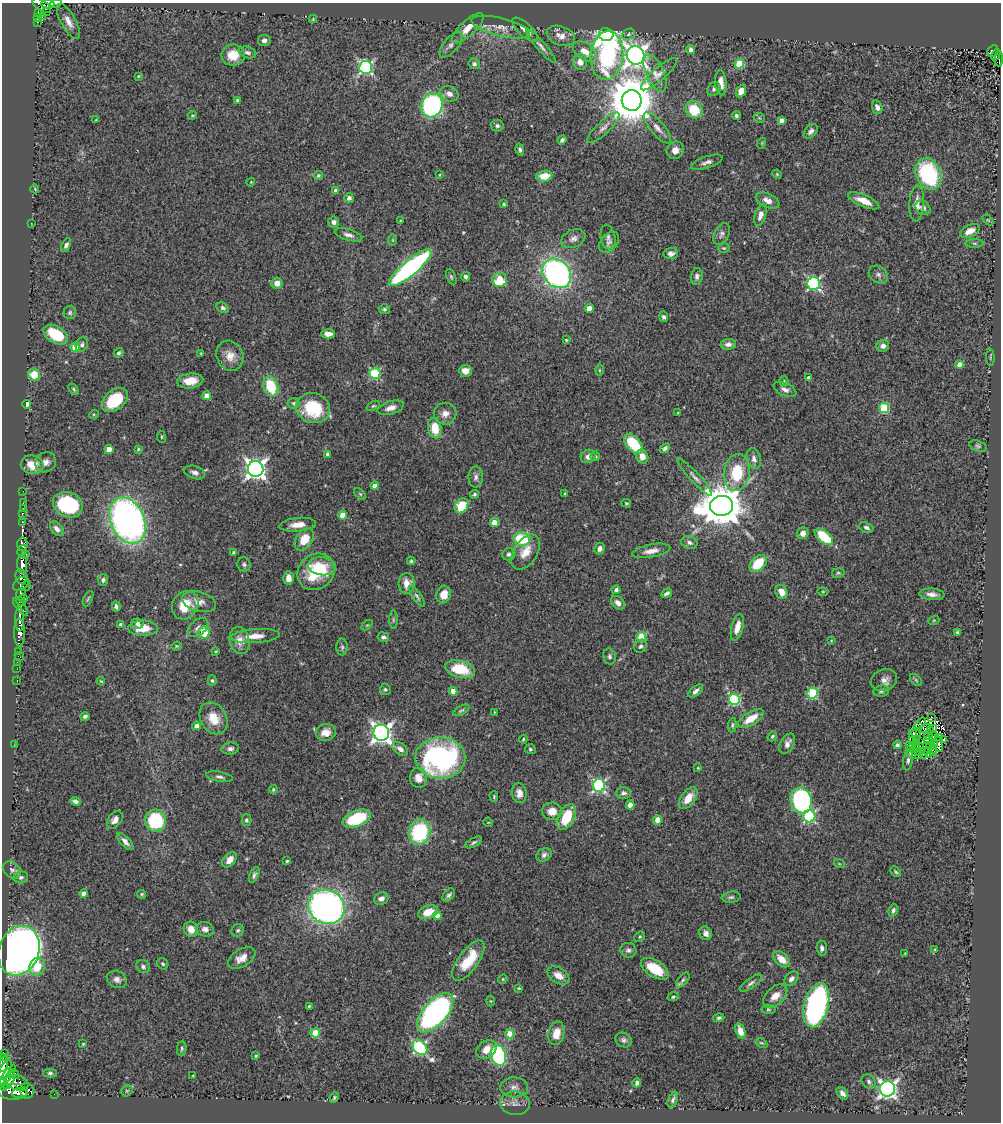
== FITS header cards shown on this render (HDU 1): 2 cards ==
NAXIS1  =                  999
NAXIS2  =                 1120

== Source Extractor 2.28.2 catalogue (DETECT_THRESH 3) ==
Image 999 x 1120 px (HDU 1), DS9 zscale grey, 1 PNG px = 1 image px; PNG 1003 x 1124 px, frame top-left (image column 1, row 1120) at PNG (2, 3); each listed source drawn as its Kron ellipse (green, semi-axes under 4 px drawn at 4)
Background 0.895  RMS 0.033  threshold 0.0988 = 3 sigma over >= 5 px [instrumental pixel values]
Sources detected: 418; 8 with non-positive FLUX_AUTO (blend fragments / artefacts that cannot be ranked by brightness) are neither listed nor drawn; the other 410 listed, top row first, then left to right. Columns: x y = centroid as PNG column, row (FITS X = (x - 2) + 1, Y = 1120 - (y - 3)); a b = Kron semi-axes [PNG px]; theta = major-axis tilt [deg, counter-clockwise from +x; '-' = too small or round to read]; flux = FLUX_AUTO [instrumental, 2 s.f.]
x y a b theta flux
56 3 6 2 16 22
47 4 7 4 0 190
42 6 10 5 -33 450
39 12 3 3 - 110
46 12 3 2 - 63
42 17 2 2 - 22
37 18 4 3 - 120
313 19 4 4 - 1.9
37 22 3 2 - 3
68 22 19 7 -61 19
501 27 30 9 -14 27
468 28 20 7 43 27
525 30 16 6 -43 21
628 34 7 5 26 4.9
606 35 7 6 - 1500
561 36 14 9 -20 21
264 40 6 5 - 7.8
451 45 16 7 49 11
541 46 22 5 -49 12
691 50 4 3 - 8.6
585 51 13 8 -34 27
993 51 6 5 - 170
247 52 9 5 -15 7
233 55 12 10 7 39
607 55 24 16 85 300
636 55 9 9 - 1700
996 55 6 3 64 120
999 59 7 4 88 130
580 62 8 7 - 19
474 64 6 5 - 6.2
739 64 5 5 - 93
366 67 6 6 - 430
655 73 20 8 -66 21
659 74 23 6 41 18
138 76 3 2 - 1.8
721 83 12 5 -84 18
714 89 7 6 - 6
741 91 6 5 - 20
449 94 9 7 -24 13
237 100 4 4 - 2.8
632 100 10 10 - 11000
432 105 12 10 69 350
877 107 7 5 -70 11
694 110 9 8 - 76
192 115 5 3 - 2.3
736 116 4 4 - 4.6
759 118 5 5 - 2.8
96 120 3 2 - 1.7
781 120 4 4 - 13
497 126 6 6 - 6.2
603 128 21 6 43 14
657 128 19 7 -49 16
811 131 8 5 48 7.7
562 140 4 3 - 5.1
762 143 5 3 - 2
520 150 6 4 -76 5.3
675 150 9 8 - 17
707 162 16 5 18 11
777 174 5 4 - 2.4
928 174 16 12 -65 210
318 175 4 4 - 3.4
439 175 4 2 - 1.6
544 176 8 5 7 33
251 182 4 3 - 2
35 189 4 3 - 2.2
336 191 4 4 - 18
349 198 4 4 - 11
768 200 12 6 -25 16
864 201 17 6 -23 25
917 203 18 7 86 20
504 204 3 3 - 3.6
923 208 8 6 -44 7.8
760 215 11 5 72 15
400 220 3 2 - 1.6
988 220 6 4 -44 2.4
334 222 5 5 - 8.8
31 223 2 2 - 1.6
970 231 10 6 24 22
722 234 12 7 60 8.2
348 235 14 5 -17 12
608 237 12 7 -78 8.3
573 239 12 8 25 12
393 240 6 4 89 2.5
609 242 12 8 46 10
975 243 9 4 -1 4.2
66 245 7 4 63 6.3
724 248 5 4 - 3
671 254 7 5 6 8.1
410 268 27 7 40 570
557 273 16 13 -49 600
878 275 10 8 -37 9
697 276 8 6 84 7.7
451 277 8 4 -65 4
466 277 5 4 - 5.9
500 280 7 7 - 72
277 283 5 5 - 18
814 283 6 6 - 370
223 308 6 5 - 5.9
589 308 4 4 - 28
384 309 5 5 - 4.8
70 313 6 6 - 5
663 317 5 4 - 5.4
328 334 7 4 -1 14
56 335 13 8 -30 94
566 340 3 3 - 2.2
82 344 7 6 - 6.3
728 344 7 5 5 9.8
883 346 6 6 - 9.6
75 347 4 4 - 43
119 353 5 4 - 4.4
201 353 4 3 - 1.8
230 356 15 13 -66 28
990 357 8 3 -86 2.7
960 365 4 4 - 24
599 370 5 3 - 2.3
465 371 6 6 - 22
375 373 5 5 - 180
34 375 6 6 - 40
809 378 4 4 - 15
190 381 13 7 6 33
784 381 5 4 - 2.6
271 386 10 7 -71 85
74 389 6 4 -53 3.4
785 390 12 6 -25 11
207 396 4 4 - 26
115 400 15 10 41 96
294 403 6 5 - 4
27 404 4 4 - 52
373 406 7 4 23 3.2
313 408 17 15 -16 100
391 408 13 6 17 15
884 408 5 5 - 140
678 413 3 3 - 1.8
94 414 5 3 - 2.1
445 414 11 11 - 17
435 428 10 7 -81 45
161 437 6 3 -83 2.3
633 444 12 7 -50 100
978 446 9 5 -16 4.8
665 448 6 4 42 6.8
109 449 4 4 - 41
138 449 3 3 - 2.7
328 454 4 4 - 6
588 456 7 6 - 11
595 456 5 4 - 5.3
642 456 7 6 - 19
754 459 10 7 -74 11
46 462 11 10 - 13
32 465 11 9 -10 31
256 469 8 8 - 1300
195 472 11 6 -17 10
737 473 19 13 83 95
476 477 10 7 88 8.9
695 477 25 5 -47 13
375 486 4 4 - 16
23 491 2 2 - 8.8
565 493 4 3 - 2.5
360 494 7 4 -44 3.6
474 494 4 4 - 4.8
23 503 3 2 - 5.2
626 503 5 3 - 2.5
68 505 15 12 -24 190
461 506 8 6 56 70
722 506 11 10 - 8400
23 509 3 2 - 25
22 513 3 3 - 40
343 515 4 4 - 37
127 520 24 16 -66 1100
23 522 3 3 - 100
494 522 4 4 - 35
298 525 18 7 5 23
866 527 7 5 -20 5.6
57 529 8 5 -52 9.8
803 533 6 5 - 16
824 537 11 6 -37 96
304 539 12 8 54 42
522 539 8 7 - 120
689 543 8 6 -16 7.2
22 544 6 5 - 280
599 549 6 5 - 7.7
22 551 6 3 60 390
651 551 19 6 10 21
526 552 19 11 58 33
233 553 4 3 - 5.4
26 554 2 2 - 130
509 554 6 6 - 6.2
411 561 4 3 - 3.1
22 564 9 5 -85 1400
244 564 7 6 - 5.2
758 564 10 6 45 72
322 566 14 9 -7 33
316 572 20 17 42 120
838 573 6 5 - 3.5
21 576 7 5 -83 550
288 578 7 5 -85 14
103 580 5 5 - 6.1
407 583 10 8 87 24
21 584 9 6 38 270
27 586 5 3 - 130
616 590 4 4 - 6.5
823 591 5 3 - 2.1
781 592 7 6 - 20
667 593 6 3 30 6.1
21 594 6 4 67 410
444 594 9 7 76 26
932 594 13 5 -4 12
417 596 12 4 -54 5.6
24 598 3 3 - 190
88 599 8 3 63 3
21 601 5 3 - 420
199 602 17 10 -14 19
618 603 8 5 -44 13
185 605 15 12 56 52
20 607 10 4 -51 390
116 607 5 3 - 5.1
20 619 12 4 -89 1200
393 620 9 4 90 4.5
934 620 5 3 - 2.1
121 624 4 4 - 4.5
137 624 6 5 - 6.2
367 625 6 4 43 2.7
737 627 14 6 76 20
143 628 15 7 -1 43
198 628 12 7 40 9.8
19 632 14 5 -89 1500
204 632 6 5 - 60
957 632 4 3 - 3
255 636 24 7 4 27
383 637 5 4 - 6.5
641 637 5 4 - 90
240 640 13 10 -77 22
831 641 4 2 - 1.6
176 646 5 4 - 2.4
640 646 7 5 55 5.4
342 647 8 5 -89 5.3
216 651 3 2 - 2
18 652 3 2 - 38
609 656 8 6 -80 5.9
19 657 4 2 - 23
17 662 2 2 - 4.6
17 669 2 2 - 12
460 669 15 8 -14 85
17 680 3 2 - 33
212 680 5 4 - 3.9
884 680 13 10 22 15
916 680 7 4 -46 3.4
101 681 4 3 - 2
385 689 5 5 - 4.2
453 691 4 4 - 26
696 691 9 4 40 8.6
881 691 8 5 10 5
812 693 5 5 - 190
734 699 5 5 - 230
461 710 9 4 29 4.1
494 712 4 2 - 1.5
85 716 4 4 - 5.7
931 717 3 2 - 8.5
214 718 17 13 -58 42
751 719 14 6 31 40
920 723 7 3 50 3.2
732 725 7 4 85 4
196 726 4 4 - 13
918 727 3 2 - 2
925 728 5 4 - 4.1
933 728 3 2 - 1.2
930 730 3 2 - 2.4
326 732 10 8 13 21
381 733 8 8 - 1300
913 734 3 2 - 1.1
916 734 6 2 -75 3.1
928 735 5 2 - 4.5
772 736 5 4 - 3.3
933 736 4 2 - 2.6
940 738 3 2 - 5.9
523 739 4 3 - 2.4
916 739 3 2 - 0.95
912 740 4 2 - 1.1
943 740 4 2 - 1.3
928 741 5 3 - 6.6
787 744 11 7 62 13
916 744 2 2 - 2.1
935 744 3 2 - 1.1
939 744 8 3 -75 0.16
14 745 2 2 - 10
897 745 4 4 - 5.5
909 745 3 3 - 6.7
929 745 4 2 - 0.17
920 746 3 2 - 0.61
230 749 9 6 6 7.9
400 749 9 5 -37 11
530 749 5 5 - 3.7
915 749 3 2 - 1.7
933 749 5 2 - 3.1
919 751 2 2 - 1.6
911 753 7 3 -57 5.9
928 753 5 2 - 1.4
934 753 4 2 - 4.2
924 754 3 2 - 1.3
919 755 3 2 - 1.8
440 758 25 20 -2 520
908 760 10 5 82 6.7
698 768 3 3 - 1.9
220 777 13 5 -10 7.4
419 778 10 8 -83 21
599 785 6 6 - 370
273 789 4 3 - 3
519 793 10 7 -80 16
623 793 7 6 - 7.1
494 797 5 4 - 2.6
688 798 12 7 53 34
75 801 5 4 - 6.4
801 801 13 10 -77 390
630 805 4 4 - 22
552 811 10 8 2 23
809 816 6 6 - 270
566 817 14 8 65 77
357 819 15 8 22 130
115 820 10 6 51 15
246 820 5 5 - 4.4
658 820 4 4 - 33
156 821 11 10 - 160
488 822 5 3 - 1.9
420 832 13 10 75 200
125 841 11 5 -46 11
474 842 9 4 30 4.7
544 855 8 6 32 7.5
230 860 8 6 50 18
287 861 3 3 - 3.2
839 863 5 3 - 2
12 870 10 7 -37 7.4
896 872 6 3 -48 3
254 875 8 4 66 5.7
21 877 7 6 - 5.8
84 894 4 4 - 18
142 894 4 3 - 2.4
449 895 7 5 47 5.6
731 897 9 5 8 6
381 899 7 6 - 11
326 907 19 16 -29 1100
893 910 6 4 70 5.9
428 912 10 6 18 37
437 916 4 4 - 19
191 929 8 7 - 22
205 929 8 7 - 10
238 930 7 6 - 4.4
706 933 7 6 - 9.3
640 937 6 5 - 3.5
822 948 7 5 -86 7
935 949 3 2 - 2.1
628 950 8 7 - 8.2
19 951 25 20 70 1300
905 953 3 2 - 1.5
242 958 15 8 31 22
781 959 10 6 -41 24
468 961 24 10 54 71
163 964 6 5 - 4
143 966 7 6 - 6.8
37 967 9 7 65 43
655 969 15 8 -32 63
558 975 12 7 -33 21
117 979 10 8 -26 11
503 979 5 4 - 2.7
791 979 8 5 46 7.5
683 980 9 4 52 5.1
751 983 13 5 35 7.2
519 988 3 3 - 2.1
775 996 14 8 43 24
673 997 6 4 18 3.1
491 1001 5 3 - 2.2
816 1005 22 12 75 560
309 1006 3 2 - 2.3
768 1009 7 4 -5 3.4
435 1013 24 11 49 740
719 1018 5 4 - 4.3
740 1031 8 5 -71 20
315 1033 4 4 - 61
556 1033 12 8 77 32
510 1034 4 4 - 39
624 1040 9 7 -24 7.3
762 1043 6 3 -26 2.7
83 1044 3 2 - 2.1
420 1047 9 6 -46 400
182 1049 7 4 83 4
486 1049 11 8 36 25
3 1053 3 3 - 89
498 1055 10 7 -75 280
256 1056 3 3 - 3.1
3 1058 2 2 - 14
3 1064 8 3 75 830
5 1070 11 5 62 1700
50 1073 7 4 1 4.6
14 1074 5 4 - 320
7 1075 12 4 50 1400
193 1075 3 2 - 1.7
9 1080 9 4 64 1200
869 1082 8 6 -49 6.8
17 1083 11 7 -19 930
637 1083 4 3 - 6.4
3 1084 7 4 -85 670
514 1087 14 10 -2 15
887 1089 8 7 - 860
27 1091 8 6 -73 380
127 1091 6 5 - 3.1
13 1092 14 8 -2 2200
20 1093 8 5 7 990
842 1093 7 4 -51 9.6
54 1094 2 2 - 5.5
334 1097 5 3 - 3.1
673 1100 8 4 67 4.9
515 1103 15 11 -6 17
At the frame edge (FLAGS 8, measured only in part): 7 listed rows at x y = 56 3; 47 4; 42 6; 999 59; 3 1053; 3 1058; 3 1084
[8 non-positive-flux detections neither listed nor drawn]